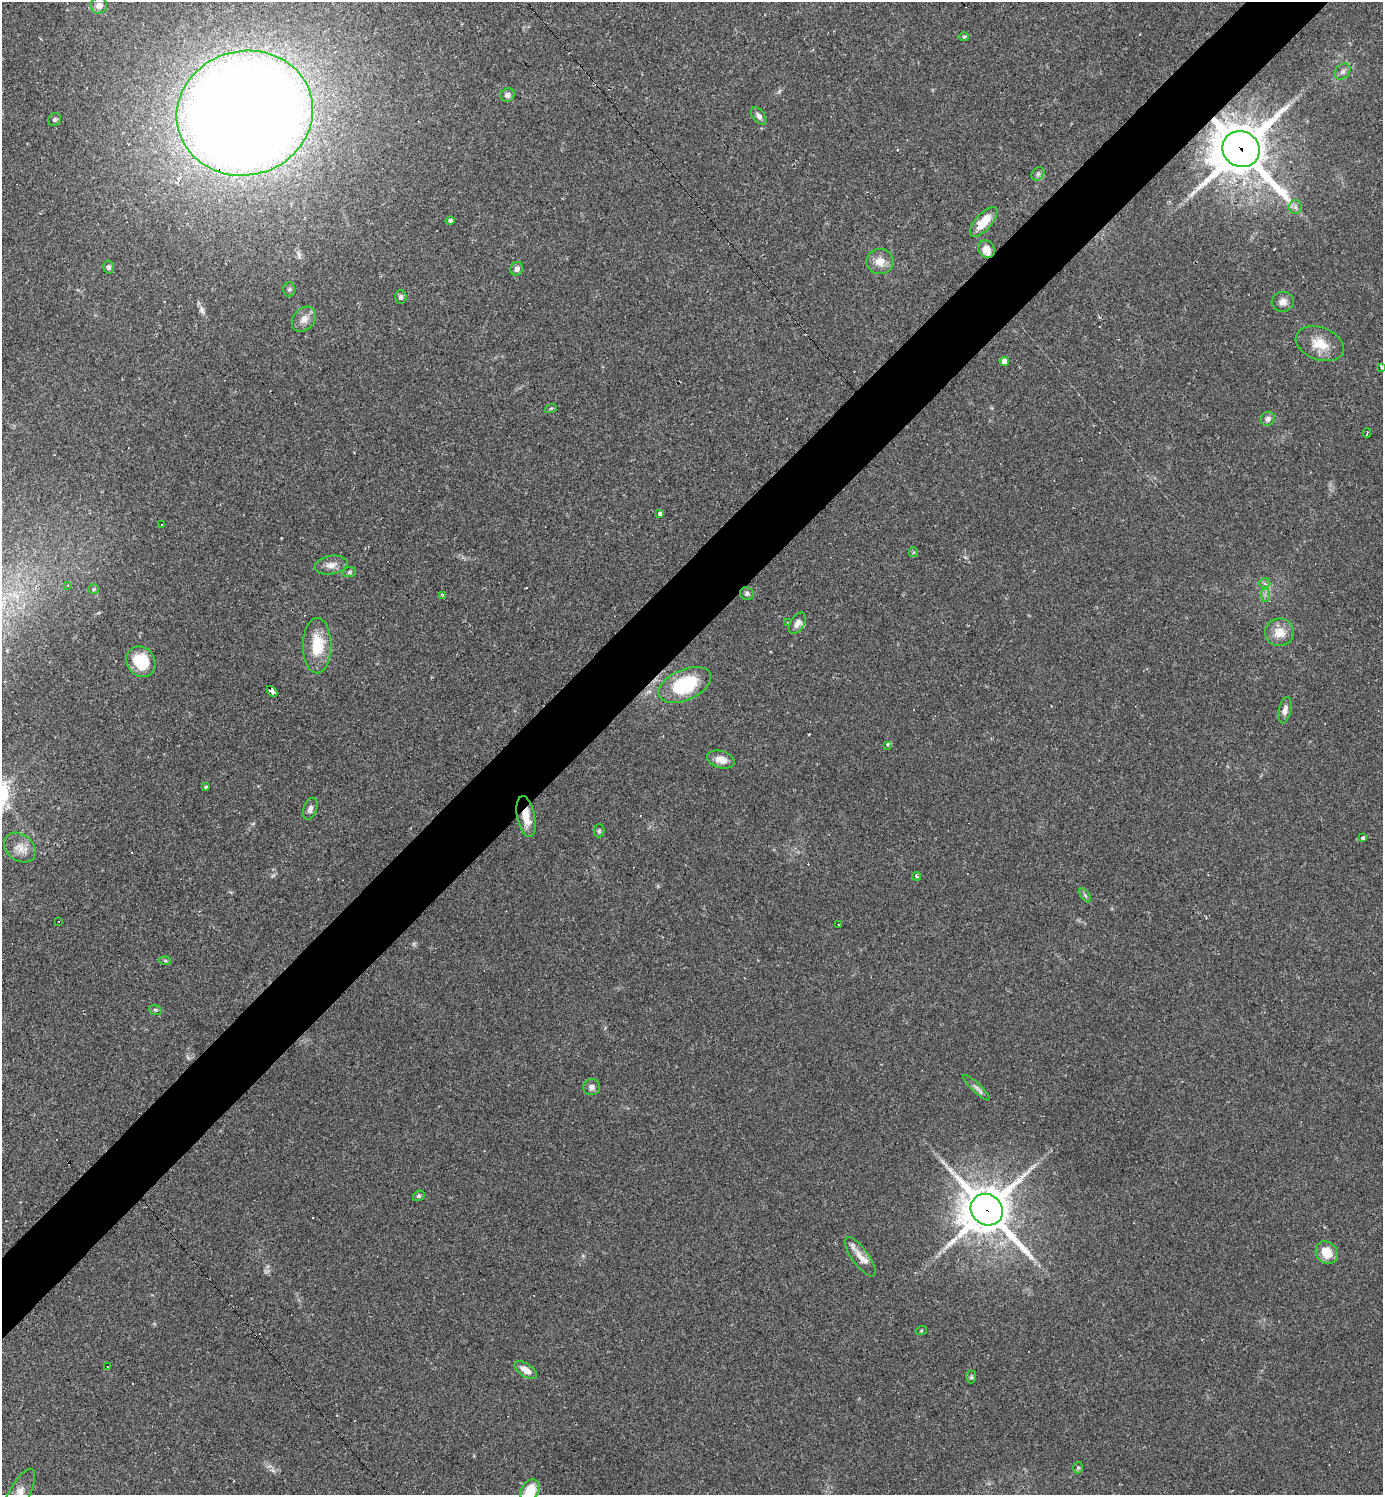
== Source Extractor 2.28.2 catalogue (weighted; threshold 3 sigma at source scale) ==
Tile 10 of 4 x 4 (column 2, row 3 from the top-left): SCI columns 1676-3056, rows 1494-2986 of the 5971 x 5973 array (HDU 1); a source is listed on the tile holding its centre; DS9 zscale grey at full resolution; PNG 1385 x 1497 px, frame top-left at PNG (2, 2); each listed source drawn as its Kron ellipse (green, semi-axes under 4 px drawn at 4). Shown black and unused: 5% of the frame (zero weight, under 2 of 3 exposures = <1% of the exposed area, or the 3 px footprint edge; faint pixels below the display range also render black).
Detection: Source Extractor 2.28.2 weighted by HDU 2 'WHT'; one run over the whole footprint, this tile lists its part. Background 0.0626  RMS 0.0058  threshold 0.0261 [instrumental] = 3 sigma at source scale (4.5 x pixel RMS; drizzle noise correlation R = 1.50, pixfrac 1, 0.05/0.05 arcsec/px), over >= 5 px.
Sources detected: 92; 18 cosmic-ray / hot-pixel residue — neither listed nor drawn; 2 inside a brighter listed object's ellipse — not listed separately; the other 72 listed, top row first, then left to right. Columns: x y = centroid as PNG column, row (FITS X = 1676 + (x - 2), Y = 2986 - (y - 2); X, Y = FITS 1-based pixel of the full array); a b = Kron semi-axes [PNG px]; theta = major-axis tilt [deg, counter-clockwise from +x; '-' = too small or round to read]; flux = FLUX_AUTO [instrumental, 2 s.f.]
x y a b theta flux
99 6 8 8 - 4.3
964 37 5 4 - 0.67
1343 71 9 7 44 2.3
508 95 7 6 - 2
245 113 69 62 15 1600
759 116 10 6 -55 2.2
55 119 7 6 - 1.2
1241 149 19 17 -34 3000
1038 174 7 6 - 1.4
1295 207 7 6 - 1.8
450 220 4 4 - 1.3
984 222 19 8 48 11
986 249 9 8 - 6.3
880 261 13 12 - 6.4
109 267 6 5 - 1.5
517 269 7 6 - 2.5
289 289 7 6 - 1.2
401 297 7 6 - 1.5
1283 302 11 10 - 3.5
304 319 14 10 50 4.9
1320 344 25 16 -21 12
1004 361 4 4 - 3.8
1382 367 4 3 - 0.75
551 408 6 3 19 0.74
1268 419 7 6 - 2.3
1367 433 4 2 - 1.1
660 514 4 3 - 2.8
162 524 2 2 - 0.54
913 552 5 4 - 0.82
331 565 16 9 11 4.4
349 572 6 5 - 1.1
1265 583 5 5 - 1.5
68 586 3 3 - 1.7
94 589 5 4 - 0.79
747 593 7 6 - 1.5
442 595 3 3 - 0.84
1265 595 7 4 -89 1.5
788 623 3 2 - 0.88
797 623 12 7 57 3.3
1280 632 14 14 - 8.4
317 646 27 14 90 19
141 662 16 14 -52 18
685 685 28 15 24 41
272 691 6 4 -48 57
1285 710 13 6 77 3
888 745 3 3 - 8.3
721 759 14 8 -16 5.7
206 787 4 3 - 0.76
310 809 11 6 71 2.4
526 817 21 9 -80 9.2
599 831 6 5 - 1
1363 838 4 3 - 2.3
20 848 17 13 -38 6.5
916 876 4 3 - 1.2
1085 895 8 4 -55 1.1
58 921 2 2 - 0.44
838 924 3 2 - 0.6
165 961 5 3 - 0.68
155 1010 6 5 - 0.92
591 1087 8 8 - 2.3
976 1088 18 4 -43 2.2
419 1196 6 5 - 1
987 1210 17 15 -40 2600
1327 1253 12 10 -51 9.8
860 1257 23 8 -54 6.2
921 1331 5 3 - 0.57
107 1367 3 2 - 0.54
526 1370 13 6 -33 4.9
971 1377 6 5 - 1
1078 1467 6 5 - 0.85
530 1490 12 8 53 13
19 1494 28 10 61 6.7
Overlapping masked pixels (flux is a lower limit): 6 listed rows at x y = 245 113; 1241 149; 986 249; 272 691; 526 817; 987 1210
Isophote crosses this tile's border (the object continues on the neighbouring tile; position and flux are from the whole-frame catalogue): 3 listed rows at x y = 1382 367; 530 1490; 19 1494